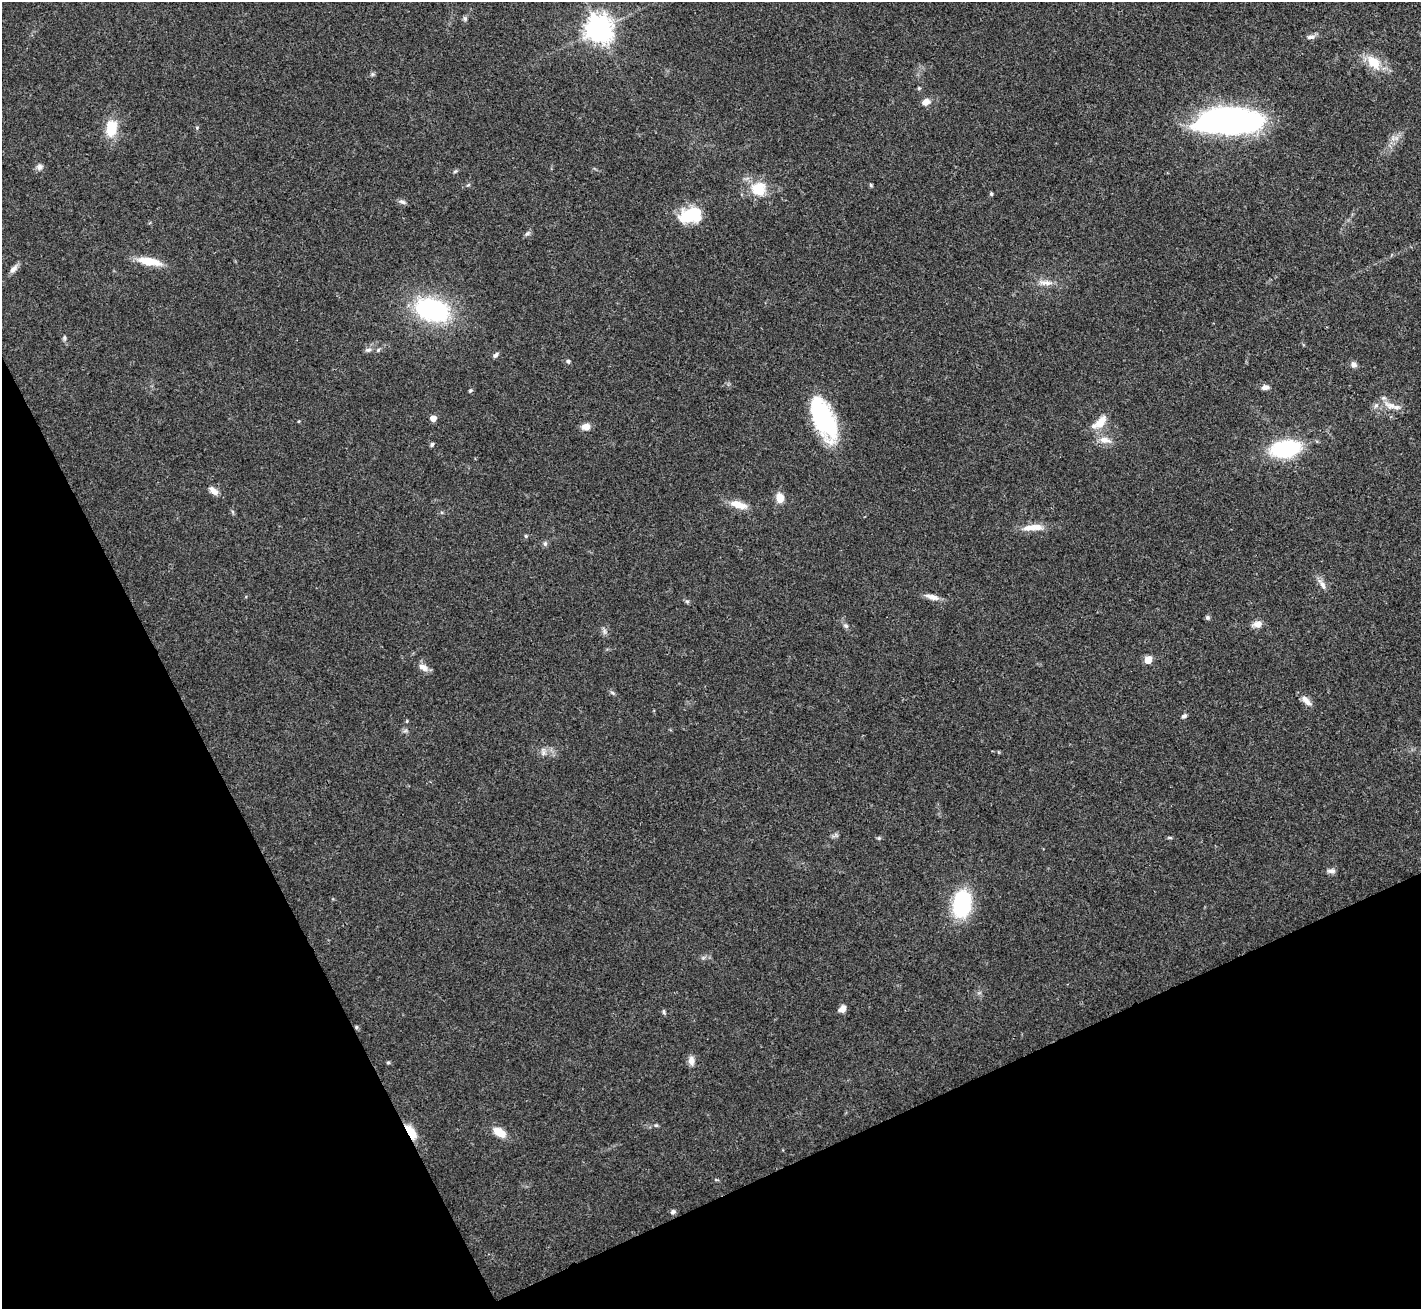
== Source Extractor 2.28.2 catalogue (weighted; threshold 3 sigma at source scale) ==
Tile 14 of 4 x 4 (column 2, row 4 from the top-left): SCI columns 1422-2840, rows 155-1461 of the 5679 x 5670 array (HDU 1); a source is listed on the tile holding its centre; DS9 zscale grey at full resolution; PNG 1423 x 1311 px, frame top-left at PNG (2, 2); no overlay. Shown black and unused: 24% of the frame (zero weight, under 3 of 4 exposures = <1% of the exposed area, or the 3 px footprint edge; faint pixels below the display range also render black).
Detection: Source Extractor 2.28.2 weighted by HDU 2 'WHT'; one run over the whole footprint, this tile lists its part. Background 0.0648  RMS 0.0052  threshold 0.0234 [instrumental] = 3 sigma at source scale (4.5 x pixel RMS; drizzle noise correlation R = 1.50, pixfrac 1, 0.05/0.05 arcsec/px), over >= 5 px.
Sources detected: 73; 1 inside a brighter object's white glare — not listed; the other 72 listed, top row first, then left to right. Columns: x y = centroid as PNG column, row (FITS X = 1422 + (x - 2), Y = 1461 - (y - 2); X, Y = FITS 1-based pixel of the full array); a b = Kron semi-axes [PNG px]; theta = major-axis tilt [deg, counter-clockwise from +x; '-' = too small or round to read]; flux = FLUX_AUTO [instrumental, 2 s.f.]
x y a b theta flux
465 18 7 5 -88 1.1
599 29 9 8 - 640
1310 37 12 6 5 2
1374 62 24 14 -46 11
372 74 7 4 89 0.85
919 88 4 4 - 0.58
926 102 9 7 21 3.8
1228 121 59 27 4 140
111 128 20 13 81 13
39 167 9 8 - 2
455 171 6 5 - 0.78
468 185 6 3 18 0.65
871 185 5 4 - 0.69
758 189 20 19 - 14
991 194 5 4 - 0.66
402 202 10 6 -18 1.5
691 215 25 15 16 24
527 233 7 5 30 1.1
149 261 29 9 -11 11
13 269 13 7 45 2.6
1046 283 22 7 -4 4.4
432 310 32 20 -17 71
64 338 8 4 -82 0.96
368 350 10 6 1 1.5
378 350 6 5 - 0.94
496 355 9 5 47 1.3
568 361 5 5 - 1
1354 364 8 7 - 2
1265 387 9 6 6 2
470 391 5 4 - 0.66
1391 405 20 9 -20 6.1
433 418 5 4 - 5.2
824 419 39 16 -65 72
299 421 4 3 - 0.44
1101 422 22 11 49 7.6
586 427 10 8 7 3.8
1105 440 15 8 -10 4.9
432 444 5 4 - 0.97
1286 449 28 16 8 47
213 491 13 7 -40 3.3
780 498 9 7 -83 7.1
738 505 23 9 -16 7.3
1033 527 29 8 4 7.7
526 536 5 5 - 0.61
545 543 7 5 76 1.2
1323 585 13 6 -62 2.8
932 597 19 7 -14 3.8
687 601 7 4 -1 0.82
1207 617 6 5 - 1.1
1257 624 12 8 7 3.5
846 626 7 6 - 1.2
604 631 7 4 -89 1.3
1148 660 5 5 - 13
423 667 14 9 -32 3.4
613 693 7 4 -32 0.96
1306 701 17 7 -46 3.7
1184 716 7 5 33 1.2
407 721 5 3 - 0.5
543 752 13 4 -87 1.6
879 838 5 5 - 0.67
1170 838 6 3 -19 0.66
1331 871 12 5 -3 1.8
962 904 26 16 80 48
843 1008 11 7 81 2.9
664 1012 6 4 -88 0.76
356 1027 5 4 - 0.75
691 1061 13 7 -83 3.1
388 1063 6 4 0 0.64
656 1125 6 4 17 0.74
410 1132 17 7 -57 10
499 1132 16 9 -32 7.5
673 1212 7 5 19 1.3
Overlapping masked pixels (flux is a lower limit): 2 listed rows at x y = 356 1027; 410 1132